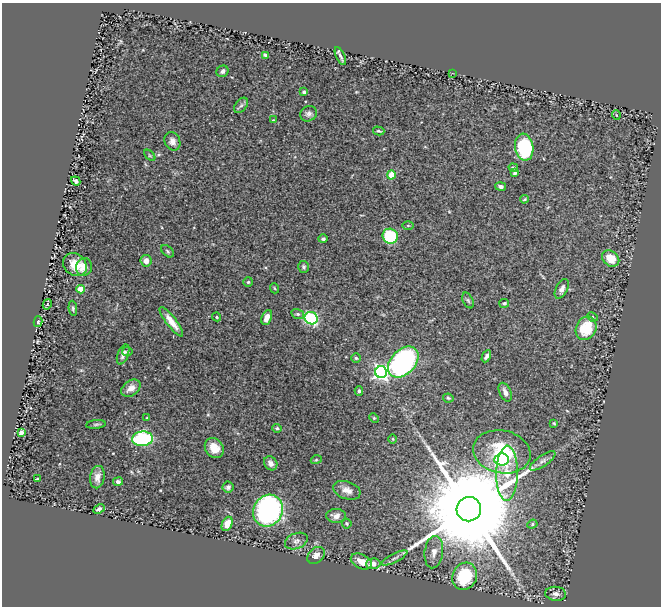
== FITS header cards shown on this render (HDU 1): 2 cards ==
NAXIS1  =                  659
NAXIS2  =                  604

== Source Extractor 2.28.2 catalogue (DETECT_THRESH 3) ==
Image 659 x 604 px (HDU 1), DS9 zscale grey, 1 PNG px = 1 image px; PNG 663 x 608 px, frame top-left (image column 1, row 604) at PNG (2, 3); each listed source drawn as its Kron ellipse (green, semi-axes under 4 px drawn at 4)
Background 1.2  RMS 0.033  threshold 0.0979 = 3 sigma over >= 5 px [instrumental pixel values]
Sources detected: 89; all 89 listed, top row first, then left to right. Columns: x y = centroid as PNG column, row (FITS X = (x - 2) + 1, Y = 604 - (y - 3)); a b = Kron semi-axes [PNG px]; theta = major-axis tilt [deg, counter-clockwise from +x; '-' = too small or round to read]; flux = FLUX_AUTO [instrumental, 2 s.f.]
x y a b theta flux
265 55 4 3 - 2.9
340 56 10 2 -64 6.2
222 71 6 5 - 7.2
452 73 3 2 - 1.4
304 92 3 3 - 3.7
241 105 9 5 53 5.6
308 114 9 7 30 7.3
616 115 5 3 - 1.5
273 120 4 4 - 1.7
379 131 6 3 -15 2.8
172 141 9 7 -65 12
524 147 13 9 -81 190
150 155 7 4 -45 3
513 167 5 4 - 3.2
515 173 4 3 - 4.2
391 175 4 4 - 52
76 181 5 3 - 5.7
500 186 5 4 - 6.3
524 199 4 3 - 2.2
408 226 6 4 -1 2.5
390 236 8 7 - 130
323 239 4 4 - 4.6
168 251 7 5 -43 3.4
611 259 9 7 -41 38
146 261 6 5 - 13
75 265 13 10 -40 36
84 267 9 8 - 20
304 267 6 5 - 4.4
248 282 5 5 - 3.5
274 288 5 3 - 1.9
81 289 4 4 - 49
562 289 10 5 62 9.3
468 300 8 5 -62 4.6
504 303 5 4 - 4
47 304 5 4 - 2.9
73 308 7 4 -84 4
298 314 6 5 - 5.1
216 317 4 3 - 2.8
267 317 8 5 67 17
592 317 5 4 - 3.1
311 318 7 6 - 200
38 322 5 4 - 2.4
171 322 18 5 -52 22
586 328 12 10 65 68
127 352 5 4 - 3.7
123 354 10 5 70 8.5
486 356 6 4 62 5.9
356 358 5 4 - 3.3
403 362 18 12 46 550
381 372 6 6 - 610
131 388 10 7 36 15
359 391 4 4 - 4.8
505 392 10 5 -66 11
448 398 5 4 - 3.2
147 418 4 4 - 2
374 418 5 4 - 2.3
554 423 4 3 - 2.1
96 424 10 4 5 3.4
277 428 5 4 - 3.1
21 433 4 3 - 19
142 439 10 7 5 260
393 439 4 3 - 1.7
214 448 11 8 -53 29
502 452 29 21 -12 120
502 459 7 6 - 180
316 460 5 3 - 2.2
543 461 15 5 34 9.2
271 463 7 6 - 13
507 473 27 11 89 50
97 477 11 7 81 14
37 479 3 3 - 2.1
118 481 5 4 - 6.3
228 487 5 5 - 5.4
347 490 14 8 -20 18
99 509 6 4 25 5
469 509 12 12 - 75000
268 511 16 14 60 590
336 516 10 7 -1 12
347 523 5 5 - 3.3
227 524 7 5 64 22
532 524 5 4 - 3.3
296 541 12 7 21 9.3
434 552 16 9 83 19
316 555 10 7 44 12
395 558 14 3 27 7.4
361 561 11 7 -26 22
373 564 7 5 2 16
465 576 14 12 63 140
556 594 10 7 -4 8.6